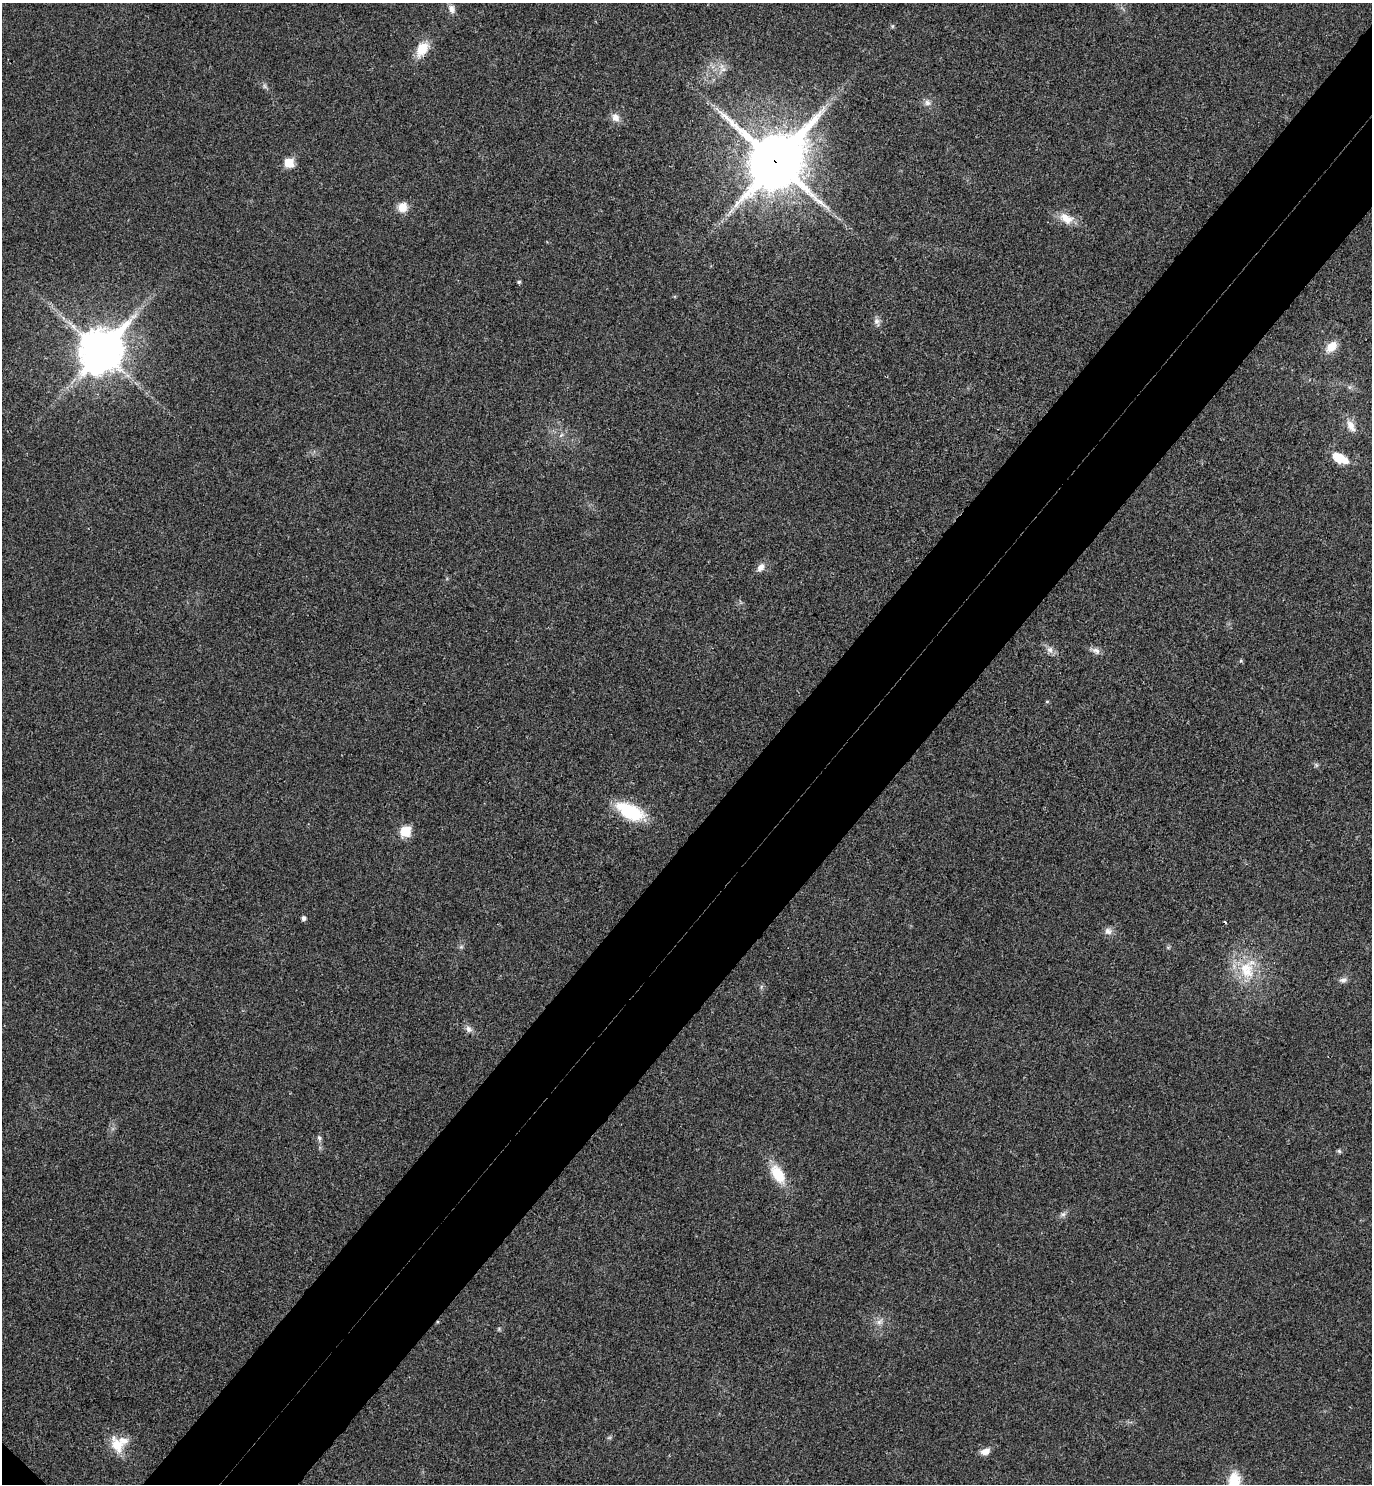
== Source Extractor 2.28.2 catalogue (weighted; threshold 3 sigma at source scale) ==
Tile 10 of 4 x 4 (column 2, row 3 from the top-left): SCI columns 1571-2940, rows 1527-3008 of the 6021 x 6015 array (HDU 1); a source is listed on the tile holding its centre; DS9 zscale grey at full resolution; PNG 1374 x 1486 px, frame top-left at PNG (2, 3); no overlay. Shown black and unused: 10% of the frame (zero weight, under 3 of 4 exposures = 6% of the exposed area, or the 3 px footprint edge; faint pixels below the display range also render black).
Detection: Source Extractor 2.28.2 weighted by HDU 2 'WHT'; one run over the whole footprint, this tile lists its part. Background 0.0407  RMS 0.0068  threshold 0.0307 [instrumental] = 3 sigma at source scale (4.5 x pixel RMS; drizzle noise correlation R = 1.50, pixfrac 1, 0.05/0.05 arcsec/px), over >= 5 px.
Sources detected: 41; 1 cosmic-ray / hot-pixel residue — not listed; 3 inside a brighter listed object's ellipse — not listed separately; the other 37 listed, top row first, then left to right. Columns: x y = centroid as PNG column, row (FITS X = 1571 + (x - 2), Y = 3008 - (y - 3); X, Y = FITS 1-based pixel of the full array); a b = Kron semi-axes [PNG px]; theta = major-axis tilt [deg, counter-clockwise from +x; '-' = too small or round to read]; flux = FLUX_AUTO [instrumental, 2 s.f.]
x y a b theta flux
452 9 11 8 -72 3.5
892 26 6 4 89 0.82
422 49 16 11 59 14
723 69 7 4 1 1.9
927 103 9 8 - 2.8
615 117 11 10 - 4.8
775 161 21 18 48 3700
289 163 6 6 - 22
402 207 12 11 - 7
1066 218 21 12 -27 9.3
519 282 4 3 - 1.1
877 321 12 7 -68 2.9
1331 347 13 10 47 9.5
101 351 17 13 48 1900
1351 426 18 9 -60 6.3
561 435 9 3 45 1.3
1339 458 15 11 -22 12
761 567 10 7 50 4.1
1050 650 9 8 - 3.2
1096 651 12 7 -27 3.3
1240 661 5 3 - 0.77
1047 701 5 3 - 0.67
630 811 32 15 -25 36
405 831 6 6 - 36
303 918 4 4 - 2.5
1108 931 10 10 - 3.4
1247 972 22 16 -13 19
1343 980 12 5 4 2.3
468 1029 9 8 - 2.9
319 1138 8 6 -72 1.8
1339 1151 7 4 -45 1
778 1174 27 14 -59 17
1063 1214 8 6 13 1.9
879 1322 10 7 39 3.2
117 1445 21 12 -64 14
985 1451 10 7 16 4.9
1234 1482 27 15 84 18
Overlapping masked pixels (flux is a lower limit): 2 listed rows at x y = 775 161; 101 351
Isophote crosses this tile's border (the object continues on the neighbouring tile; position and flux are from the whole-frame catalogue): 1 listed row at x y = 1234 1482